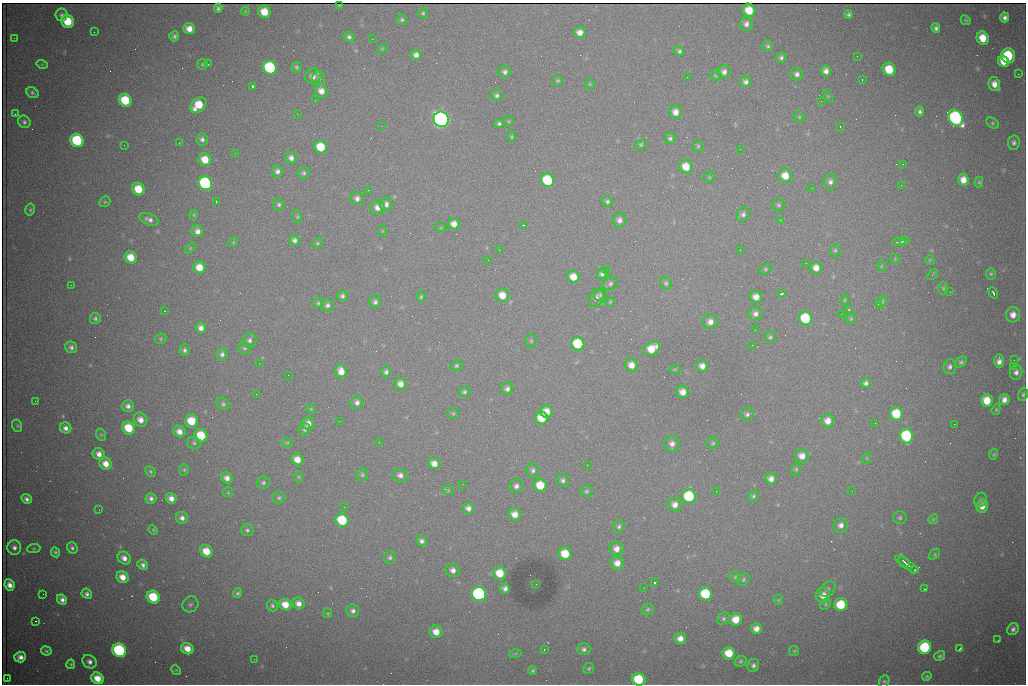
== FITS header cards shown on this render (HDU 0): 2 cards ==
NAXIS1  =                 1024 /fastest changing axis
NAXIS2  =                  682 /next to fastest changing axis

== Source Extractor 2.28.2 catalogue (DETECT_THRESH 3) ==
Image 1024 x 682 px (HDU 0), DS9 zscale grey, 1 PNG px = 1 image px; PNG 1028 x 686 px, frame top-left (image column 1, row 682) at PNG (2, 3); each listed source drawn as its Kron ellipse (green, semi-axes under 4 px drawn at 4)
Background 2860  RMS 33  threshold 100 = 3 sigma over >= 5 px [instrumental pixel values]
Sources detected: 367; all 367 listed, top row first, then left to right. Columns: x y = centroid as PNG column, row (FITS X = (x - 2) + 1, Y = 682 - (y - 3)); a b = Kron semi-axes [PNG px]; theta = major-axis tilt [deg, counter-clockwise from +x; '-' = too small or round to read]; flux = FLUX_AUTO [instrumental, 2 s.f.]
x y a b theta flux
339 5 3 2 - 1.9e+03
218 8 4 4 - 5.3e+03
749 10 7 6 - 4.5e+04
245 11 4 4 - 2.2e+03
264 12 6 6 - 3.9e+04
423 13 5 5 - 3.7e+03
848 14 4 4 - 5.1e+03
61 15 6 6 - 6.4e+03
1004 17 5 4 - 8.7e+03
402 20 5 5 - 4.4e+03
966 20 5 4 - 3.0e+03
68 21 7 6 - 7.4e+04
746 24 7 6 - 9.9e+03
936 28 5 4 - 6.1e+03
189 29 6 5 - 2.0e+04
94 32 2 2 - 1.4e+03
580 32 6 5 - 1.7e+04
174 36 5 5 - 5.3e+03
349 37 5 5 - 5.7e+03
14 38 2 2 - 1.4e+03
983 38 7 6 - 4.4e+04
372 39 2 2 - 1.2e+03
768 46 6 5 - 4.5e+03
382 48 6 4 44 2.6e+03
679 51 5 4 - 5.5e+03
416 55 5 5 - 1.1e+04
857 56 3 2 - 2.3e+03
1008 56 7 7 - 1.4e+05
781 57 5 5 - 5.7e+03
1004 62 6 5 - 2.7e+04
42 64 6 3 -16 2.3e+03
202 64 5 5 - 3.4e+03
208 64 2 2 - 3.0e+03
297 67 5 5 - 4.0e+03
270 68 7 6 - 2.3e+05
889 69 7 6 - 6.4e+04
826 71 6 5 - 1.2e+04
505 72 6 6 - 7.2e+03
724 72 6 6 - 1.0e+04
797 74 6 6 - 8.9e+03
1018 74 2 2 - 1.5e+04
716 75 5 5 - 3.6e+03
313 76 8 7 - 1.4e+04
687 77 2 2 - 9.1e+02
319 79 7 6 - 5.4e+03
862 79 3 2 - 5.5e+03
558 80 5 5 - 3.2e+03
745 82 5 5 - 7.7e+03
590 84 5 5 - 2.7e+03
994 84 7 5 -75 2.0e+04
252 86 3 3 - 1.0e+05
321 91 7 6 - 1.8e+04
32 93 6 5 - 4.7e+03
497 95 6 6 - 5.7e+03
828 96 7 4 -46 3.4e+03
125 100 7 6 - 9.3e+04
315 100 2 2 - 9.7e+02
821 101 2 2 - 1.3e+03
198 105 9 6 44 5.9e+04
920 111 5 4 - 6.6e+03
675 112 6 6 - 1.7e+04
15 114 3 2 - 1.4e+03
297 114 3 2 - 2.5e+03
799 117 6 5 - 3.3e+03
956 118 9 7 -53 5.6e+05
441 119 8 7 - 1.1e+06
509 121 5 4 - 2.7e+03
24 122 6 6 - 6.4e+03
992 123 7 5 -28 3.8e+03
499 124 4 4 - 5.0e+03
382 126 2 2 - 1.6e+03
840 127 2 2 - 1.5e+03
511 137 5 3 - 2.7e+03
670 138 5 5 - 5.2e+03
202 139 6 5 - 6.7e+03
77 140 7 6 - 1.8e+05
179 143 2 2 - 4.1e+03
1014 143 7 6 - 6.9e+03
124 145 3 2 - 1.9e+03
641 145 6 4 39 3.5e+03
698 146 6 5 - 3.4e+03
321 147 6 6 - 6.4e+04
740 149 2 2 - 2.7e+03
235 153 2 2 - 1.4e+03
291 158 6 5 - 1.0e+04
205 159 7 6 - 3.7e+04
903 164 3 2 - 4.6e+03
686 167 7 6 - 3.8e+04
277 171 6 5 - 8.1e+03
304 173 6 5 - 4.5e+03
785 176 7 7 - 3.0e+04
709 177 6 5 - 3.0e+03
547 180 7 6 - 1.3e+05
963 180 6 5 - 2.3e+04
830 182 7 7 - 9.2e+03
979 182 5 4 - 3.3e+03
205 183 7 6 - 3.5e+05
901 185 3 2 - 1.7e+03
812 188 3 2 - 3.2e+03
138 189 6 6 - 5.5e+04
368 190 2 2 - 8.9e+03
357 198 7 6 - 9.9e+03
216 201 2 2 - 2.1e+03
607 201 6 5 - 4.9e+03
105 202 6 5 - 3.4e+03
279 204 6 5 - 4.6e+03
386 204 7 6 - 1.0e+04
779 205 7 6 - 4.7e+03
377 207 7 7 - 1.6e+04
30 210 6 4 77 3.6e+03
743 214 7 6 - 7.6e+03
194 215 5 3 - 2.4e+03
297 217 6 5 - 3.1e+03
149 219 10 5 -22 9.8e+03
619 220 7 6 - 1.1e+04
780 220 3 2 - 2.6e+03
454 224 6 5 - 1.7e+04
523 225 3 2 - 1.2e+03
441 228 5 3 - 2.2e+03
197 231 6 5 - 1.4e+04
383 231 5 3 - 2.2e+03
294 240 5 5 - 8.2e+03
904 241 5 2 - 3.3e+03
233 242 5 4 - 2.0e+03
899 242 6 2 -1 4.3e+03
317 243 5 4 - 3.2e+03
190 248 6 4 47 2.4e+03
499 250 2 2 - 9.1e+02
740 250 2 2 - 1.0e+03
835 250 6 5 - 4.1e+03
131 257 6 6 - 3.8e+04
895 259 5 4 - 2.5e+03
488 260 2 2 - 2.1e+03
930 260 5 4 - 2.4e+03
806 263 2 2 - 1.2e+03
881 266 5 3 - 2.2e+03
199 267 6 6 - 3.4e+04
816 268 6 5 - 1.8e+04
765 269 7 5 28 4.2e+03
606 270 2 2 - 1.4e+03
602 274 5 5 - 6.7e+03
991 274 6 5 - 4.0e+03
932 275 6 3 51 2.7e+03
573 277 6 5 - 3.0e+04
610 283 7 6 - 6.3e+03
666 283 6 5 - 4.9e+03
71 285 2 2 - 7.1e+03
943 288 6 5 - 3.8e+03
950 292 2 2 - 1.1e+03
993 293 6 3 -62 7.5e+03
781 294 4 3 - 4.6e+03
502 295 7 6 - 3.0e+04
600 295 6 6 - 4.9e+03
342 296 5 5 - 6.0e+03
421 297 5 4 - 3.0e+03
756 297 6 5 - 1.9e+04
596 298 9 7 61 1.2e+04
845 300 5 3 - 2.1e+03
375 302 6 6 - 6.7e+03
610 302 4 3 - 2.5e+03
882 302 7 4 63 3.6e+03
318 303 5 5 - 3.7e+03
878 304 3 2 - 1.5e+03
327 305 6 6 - 6.9e+03
849 309 3 2 - 3.1e+03
165 311 2 2 - 1.4e+03
755 314 7 6 - 9.5e+03
841 314 2 2 - 2.3e+03
1013 315 7 7 - 1.9e+04
95 318 5 5 - 5.0e+03
805 318 7 6 - 1.2e+05
851 319 5 5 - 2.9e+03
710 322 7 7 - 1.4e+04
201 328 5 5 - 1.3e+04
755 330 2 2 - 1.5e+03
770 337 6 5 - 4.8e+03
161 339 6 5 - 3.5e+03
249 340 7 7 - 8.0e+03
531 341 6 5 - 3.6e+03
578 344 7 6 - 1.2e+05
752 345 2 2 - 4.3e+03
71 347 6 5 - 7.0e+03
245 348 6 6 - 4.6e+03
652 349 9 6 30 4.3e+04
185 350 6 5 - 5.7e+03
222 354 6 6 - 6.6e+03
1014 360 2 2 - 2.3e+03
999 361 7 5 88 1.2e+04
961 362 6 5 - 5.0e+03
259 363 2 2 - 1.6e+03
631 365 7 6 - 1.9e+04
456 366 6 5 - 4.0e+03
702 366 6 6 - 1.5e+04
1013 366 2 2 - 2.4e+04
950 367 7 6 - 6.9e+03
675 369 6 4 0 2.6e+03
341 371 7 6 - 2.2e+04
386 372 5 5 - 6.8e+03
1016 372 7 6 - 9.0e+03
288 375 2 2 - 1.5e+03
866 383 5 5 - 7.0e+03
400 384 6 5 - 1.6e+04
507 389 6 6 - 8.5e+03
464 392 6 5 - 4.9e+03
683 392 6 6 - 1.9e+04
256 394 2 2 - 1.7e+03
1023 394 7 4 76 4.6e+03
1004 400 5 5 - 1.3e+04
35 401 3 2 - 1.8e+03
987 401 6 6 - 4.6e+04
357 403 6 6 - 9.2e+03
223 404 7 5 -38 5.0e+03
128 406 6 6 - 9.1e+03
311 409 5 4 - 2.8e+03
996 409 5 4 - 2.7e+03
546 412 6 6 - 2.8e+04
453 414 6 5 - 3.7e+03
747 414 7 6 - 6.7e+03
896 414 7 6 - 7.8e+04
541 418 6 6 - 5.0e+04
140 420 7 6 - 1.8e+04
191 421 6 6 - 5.2e+04
339 421 2 2 - 1.2e+03
828 421 6 6 - 1.9e+04
308 423 6 6 - 1.7e+04
875 423 3 2 - 1.6e+03
954 424 2 2 - 9.4e+03
17 426 6 5 - 3.4e+03
66 428 6 5 - 1.1e+04
129 428 7 6 - 6.7e+04
305 429 6 6 - 5.1e+03
179 431 6 5 - 1.6e+04
101 435 6 5 - 3.3e+03
201 436 7 6 - 6.9e+04
906 436 7 6 - 1.9e+05
379 442 2 2 - 1.0e+03
194 443 7 6 - 4.8e+03
287 443 5 5 - 3.5e+03
713 443 6 5 - 3.9e+03
672 444 8 7 - 1.3e+04
99 454 6 5 - 1.5e+04
994 455 5 3 - 2.5e+03
802 456 7 7 - 2.1e+04
867 458 6 3 72 2.4e+03
297 459 6 5 - 2.6e+04
434 463 6 5 - 1.9e+04
106 464 6 6 - 2.3e+04
587 465 2 2 - 5.7e+03
796 469 7 4 79 3.8e+03
184 470 6 5 - 3.5e+03
533 470 7 6 - 6.5e+03
150 471 5 5 - 3.8e+03
362 475 6 5 - 4.4e+03
400 475 8 6 -4 1.1e+04
299 477 6 4 90 2.9e+03
227 478 6 5 - 1.3e+04
771 479 6 5 - 1.3e+04
563 480 7 6 - 6.7e+03
263 483 6 6 - 5.3e+03
463 484 2 2 - 1.2e+03
540 485 6 6 - 5.9e+04
516 486 7 6 - 9.2e+03
448 490 6 5 - 2.6e+03
586 491 6 6 - 4.5e+03
716 491 2 2 - 2.1e+03
852 491 2 2 - 1.4e+03
228 492 5 5 - 2.5e+03
689 496 7 6 - 1.7e+05
753 496 6 5 - 4.1e+03
151 498 5 5 - 7.5e+03
171 498 6 5 - 1.4e+04
279 498 6 6 - 4.7e+03
27 499 5 4 - 7.9e+03
980 500 7 6 - 5.2e+03
675 505 7 6 - 1.5e+04
982 506 6 6 - 1.8e+04
344 507 3 2 - 4.1e+03
468 508 6 5 - 1.1e+04
99 510 2 2 - 9.7e+02
515 514 6 6 - 2.1e+04
182 518 6 5 - 1.0e+04
900 518 7 6 - 5.2e+03
933 519 5 4 - 2.6e+03
342 520 7 6 - 1.2e+05
841 525 7 7 - 1.2e+04
619 526 6 5 - 5.2e+03
153 530 5 4 - 2.9e+03
247 530 6 6 - 5.3e+03
421 541 5 5 - 7.6e+03
14 547 7 7 - 9.8e+03
34 548 7 4 6 2.8e+03
72 548 6 5 - 5.7e+03
616 549 7 7 - 1.7e+04
206 551 6 6 - 4.1e+04
55 552 5 4 - 4.1e+03
565 554 6 6 - 5.8e+04
934 554 6 4 42 3.5e+03
124 558 7 6 - 1.4e+04
390 558 6 5 - 5.5e+03
904 562 6 3 -39 5.9e+03
617 563 6 6 - 1.9e+04
907 564 14 3 -34 9.0e+03
143 565 5 4 - 8.0e+03
453 570 7 6 - 1.2e+04
915 570 3 3 - 2.0e+03
500 573 7 6 - 5.0e+04
123 577 6 5 - 2.4e+04
735 577 5 5 - 3.2e+03
743 579 7 5 47 4.0e+03
654 583 3 3 - 1.0e+05
536 584 2 2 - 1.2e+03
10 585 6 5 - 1.5e+04
505 588 5 5 - 8.6e+03
644 588 2 2 - 1.0e+03
828 589 9 6 47 6.9e+03
924 589 3 3 - 2.0e+03
238 593 5 4 - 4.5e+03
43 594 2 2 - 2.9e+03
87 594 5 4 - 7.4e+03
479 594 7 7 - 5.6e+05
705 594 7 6 - 1.1e+05
823 595 7 7 - 2.1e+04
153 597 7 6 - 1.0e+05
62 600 5 4 - 9.8e+03
778 600 5 5 - 2.7e+03
298 603 6 5 - 1.4e+04
190 604 8 7 - 6.7e+03
825 604 6 4 49 3.2e+03
285 605 6 5 - 3.3e+04
841 605 6 6 - 8.7e+04
272 606 6 5 - 4.9e+03
648 609 6 5 - 4.2e+03
353 611 6 6 - 8.5e+03
327 613 5 4 - 2.5e+03
724 619 7 5 44 4.8e+03
736 619 7 6 - 3.0e+04
35 621 3 2 - 2.1e+03
756 629 5 5 - 1.6e+04
1013 629 6 5 - 7.6e+03
436 632 6 6 - 2.6e+04
680 638 6 5 - 1.7e+04
998 640 2 2 - 1.2e+03
924 647 7 6 - 1.7e+05
960 648 3 2 - 4.0e+03
187 649 6 5 - 2.7e+04
544 649 3 3 - 2.4e+03
584 649 6 6 - 6.9e+03
119 650 7 6 - 3.4e+05
46 651 5 4 - 4.6e+03
794 651 5 5 - 3.1e+03
729 653 6 6 - 5.1e+04
515 654 6 4 20 2.7e+03
939 656 6 4 32 4.8e+03
20 657 6 5 - 1.3e+04
254 659 2 2 - 5.2e+03
741 661 6 5 - 4.1e+03
89 662 7 6 - 1.1e+04
71 664 5 4 - 3.7e+03
753 665 7 5 68 7.4e+03
589 668 6 5 - 3.5e+03
176 670 5 4 - 2.2e+03
532 670 4 4 - 3.4e+03
927 676 5 4 - 3.2e+03
7 678 2 2 - 9.9e+02
97 678 6 5 - 3.5e+04
639 679 7 6 - 1.1e+05
884 681 6 5 - 3.7e+03
At the frame edge (FLAGS 8, measured only in part): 1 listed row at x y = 639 679